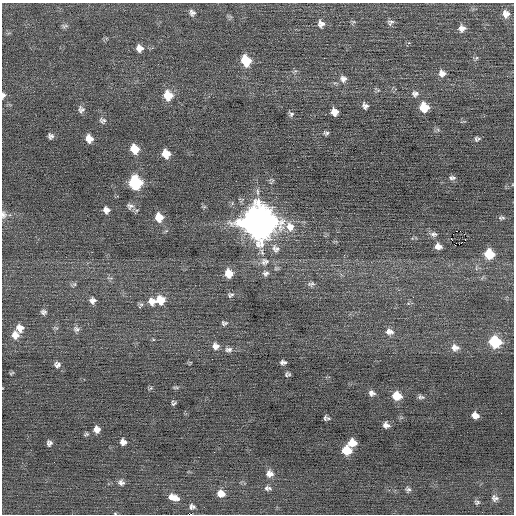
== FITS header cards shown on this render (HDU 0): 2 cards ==
NAXIS1  =                  512 / Axis length
NAXIS2  =                  512 / Axis length

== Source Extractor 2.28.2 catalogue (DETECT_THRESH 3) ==
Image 512 x 512 px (HDU 0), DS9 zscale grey, 1 PNG px = 1 image px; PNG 516 x 516 px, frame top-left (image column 1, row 512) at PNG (2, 3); no overlay
Background 0.0167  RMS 0.68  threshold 2.05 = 3 sigma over >= 5 px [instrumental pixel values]
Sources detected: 99; all 99 listed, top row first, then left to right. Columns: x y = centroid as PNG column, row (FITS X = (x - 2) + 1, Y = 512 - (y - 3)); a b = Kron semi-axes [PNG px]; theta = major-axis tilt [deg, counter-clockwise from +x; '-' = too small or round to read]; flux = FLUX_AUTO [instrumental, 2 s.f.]
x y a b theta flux
192 13 9 8 - 180
506 14 10 9 - 360
230 16 9 3 -21 67
353 21 6 4 -19 68
390 22 10 8 19 150
321 24 10 8 -69 260
64 26 9 5 -1 100
462 28 9 9 - 260
139 48 9 8 - 290
324 58 3 2 - 90
476 58 6 4 71 71
246 61 9 8 - 1500
442 73 9 9 - 260
343 79 10 9 - 230
415 94 9 9 - 190
3 95 5 4 - 160
168 95 10 9 - 910
365 106 6 5 - 160
424 107 8 7 - 1100
81 109 9 8 - 170
334 112 6 6 - 390
291 114 7 6 - 120
102 121 10 8 -20 150
326 133 7 5 2 100
51 136 6 6 - 150
89 139 8 7 - 480
476 139 8 5 -80 93
134 149 9 7 -60 880
166 154 8 7 - 750
451 178 7 5 71 87
453 178 7 6 - 97
135 182 9 8 - 4600
130 206 11 8 -6 210
204 207 6 4 -1 55
106 210 8 7 - 240
137 210 6 4 18 62
3 215 11 8 -85 210
159 217 9 8 - 670
501 218 9 5 6 100
258 222 13 13 - 91000
290 227 13 11 -67 490
460 231 2 2 - 4000
433 234 11 7 -3 180
451 239 3 2 - 130
438 246 8 7 - 290
276 249 13 10 -54 300
489 254 8 8 - 1500
265 262 13 10 18 360
229 273 9 8 - 690
266 273 9 8 - 170
109 278 9 2 -10 62
74 284 9 4 27 88
311 284 10 6 8 130
230 295 8 6 22 120
160 300 9 9 - 820
93 301 8 8 - 210
152 302 10 10 - 380
141 305 9 6 57 100
43 312 8 6 6 130
224 323 9 6 7 110
20 328 10 10 - 370
76 329 10 8 -11 170
389 332 11 8 -4 290
15 335 10 9 - 370
495 342 9 8 - 2300
215 346 9 9 - 260
455 348 11 9 -12 310
228 349 10 7 6 180
283 362 6 4 1 140
57 365 8 7 - 170
11 373 8 3 27 52
286 375 8 5 67 89
176 387 8 4 0 69
150 388 8 3 45 54
372 393 8 6 -21 170
397 396 9 7 -16 780
421 397 9 5 -8 110
174 403 5 4 - 84
475 415 6 6 - 290
325 417 7 4 85 100
386 425 6 5 - 210
97 429 7 6 - 300
86 434 7 4 21 70
123 442 6 6 - 250
49 443 5 5 - 130
352 443 7 6 - 550
346 450 8 7 - 1000
214 452 3 2 - 35
269 474 9 8 - 280
121 483 9 7 -19 170
267 488 9 6 -6 140
408 489 7 6 - 110
221 493 9 8 - 430
173 497 12 7 -19 450
495 498 9 7 -47 180
477 502 7 6 - 97
192 507 8 7 - 140
115 513 5 3 - 37
191 514 3 2 - 3200
At the frame edge (FLAGS 8, measured only in part): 4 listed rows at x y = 3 95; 3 215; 115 513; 191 514